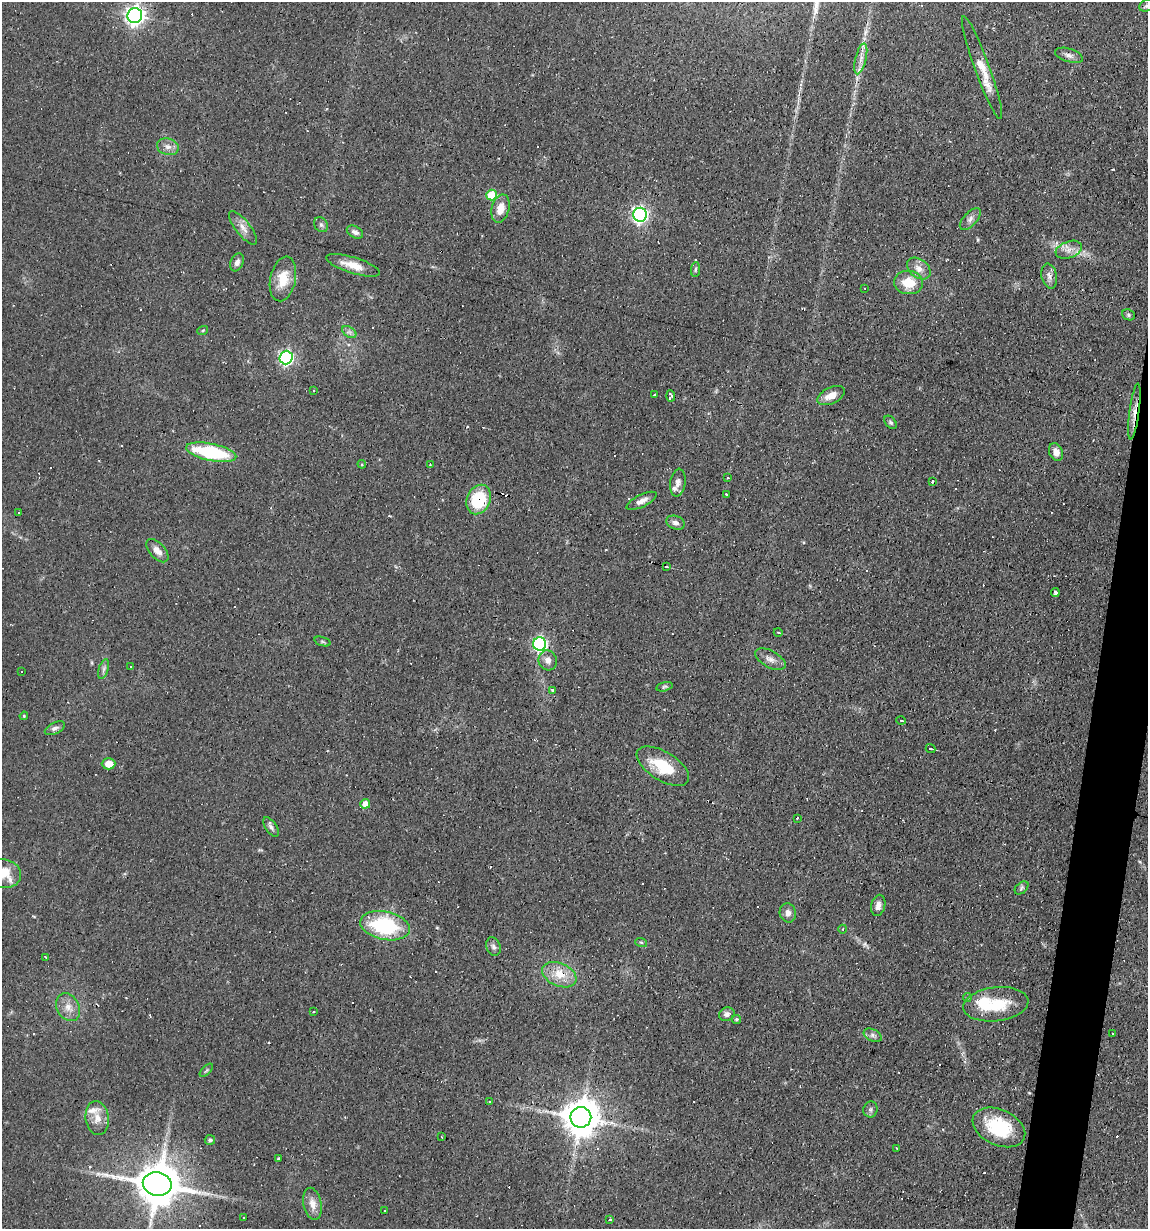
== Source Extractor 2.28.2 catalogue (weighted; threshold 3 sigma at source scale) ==
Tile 10 of 4 x 4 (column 2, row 3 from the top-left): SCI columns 1262-2407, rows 1228-2454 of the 4932 x 4909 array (HDU 1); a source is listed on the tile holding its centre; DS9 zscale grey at full resolution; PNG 1150 x 1231 px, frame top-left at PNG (2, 2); each listed source drawn as its Kron ellipse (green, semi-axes under 4 px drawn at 4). Shown black and unused: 3% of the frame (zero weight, under 2 of 3 exposures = <1% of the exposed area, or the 3 px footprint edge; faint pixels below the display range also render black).
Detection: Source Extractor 2.28.2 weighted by HDU 2 'WHT'; one run over the whole footprint, this tile lists its part. Background 0.0966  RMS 0.0058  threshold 0.0259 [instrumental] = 3 sigma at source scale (4.5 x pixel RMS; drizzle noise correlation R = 1.50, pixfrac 1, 0.05/0.05 arcsec/px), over >= 5 px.
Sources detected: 148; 46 cosmic-ray / hot-pixel residue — neither listed nor drawn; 3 inside a brighter listed object's ellipse — not listed separately; the other 99 listed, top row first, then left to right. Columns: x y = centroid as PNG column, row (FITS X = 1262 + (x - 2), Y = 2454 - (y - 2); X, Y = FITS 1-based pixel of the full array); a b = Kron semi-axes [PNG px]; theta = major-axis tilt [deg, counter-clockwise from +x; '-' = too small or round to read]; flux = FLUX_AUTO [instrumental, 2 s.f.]
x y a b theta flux
1147 5 8 5 24 1.6
135 16 7 7 - 290
1069 55 14 6 -17 2.7
861 59 16 5 76 4.1
982 68 54 7 -70 12
168 147 11 8 -15 3.5
492 195 5 5 - 23
500 208 14 8 76 7.6
640 215 7 6 - 180
970 219 13 6 47 2.7
321 225 8 6 -56 1.6
243 228 21 7 -52 4.7
355 232 9 5 -29 2.2
1069 250 14 8 20 4.4
237 262 9 6 66 2.3
353 265 28 8 -17 8.9
919 268 13 9 -38 4.8
695 269 7 4 83 1
1049 276 12 7 -77 3
283 279 23 12 78 12
909 283 14 11 -4 12
864 288 3 2 - 0.34
1128 315 6 5 - 0.99
203 330 5 3 - 0.56
349 332 8 5 -33 1.6
286 357 7 6 - 120
313 391 3 2 - 0.57
654 395 3 3 - 3.9
671 396 6 4 -85 3.6
831 396 15 8 26 6.2
1134 411 28 5 83 5.3
891 422 7 5 -50 1.1
211 452 25 8 -11 47
1056 452 9 6 -68 3.9
362 464 4 3 - 0.84
430 465 4 2 - 0.44
728 478 3 2 - 0.74
932 481 3 2 - 0.86
678 483 14 7 82 2.9
726 495 3 2 - 0.57
479 500 15 11 65 30
642 501 16 6 26 3.8
18 513 3 2 - 0.9
676 523 9 6 -20 2.5
157 551 14 7 -47 4.5
667 566 4 2 - 0.77
1055 593 4 3 - 3.3
778 632 4 3 - 0.52
322 641 8 3 -19 0.89
540 644 6 6 - 120
770 659 17 8 -29 3.6
548 660 10 9 - 3.5
130 666 3 2 - 0.74
104 669 10 5 72 1.7
21 672 3 2 - 0.42
664 687 8 4 14 1
553 690 3 3 - 3.6
24 716 4 4 - 0.59
901 720 4 3 - 0.54
55 728 11 5 25 1.9
931 749 5 3 - 0.95
109 764 7 5 0 6.3
663 766 29 14 -32 20
365 804 5 5 - 6.3
797 818 3 2 - 0.51
271 827 11 5 -57 1.9
3 874 18 14 -9 14
1022 888 8 5 43 1.2
878 905 11 7 77 3.1
788 913 9 8 - 3.4
385 926 25 14 -11 48
843 929 4 3 - 0.48
641 942 6 3 -19 0.72
493 947 9 7 -68 1.9
46 957 3 2 - 0.71
559 975 18 11 -23 10
967 998 4 4 - 1.1
996 1004 33 17 7 23
68 1007 15 11 -61 5.8
313 1012 3 2 - 0.67
727 1014 8 6 24 2.4
736 1019 4 4 - 0.9
1113 1033 3 2 - 0.65
873 1035 9 6 -26 2.1
206 1070 8 3 45 0.81
489 1102 3 3 - 1.2
870 1109 8 7 - 1.4
581 1117 10 10 - 1400
97 1118 17 11 -82 6.5
999 1127 28 18 -25 30
442 1137 3 3 - 1.5
210 1140 5 5 - 1.5
896 1148 3 2 - 0.48
278 1159 4 2 - 0.94
157 1184 14 11 -12 2500
312 1204 16 9 -78 5.5
384 1211 2 2 - 0.42
244 1217 3 3 - 4.8
609 1219 3 3 - 2.7
Overlapping masked pixels (flux is a lower limit): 3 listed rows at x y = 1134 411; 479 500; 559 975
Isophote crosses this tile's border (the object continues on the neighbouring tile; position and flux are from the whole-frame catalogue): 2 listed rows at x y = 1147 5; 3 874